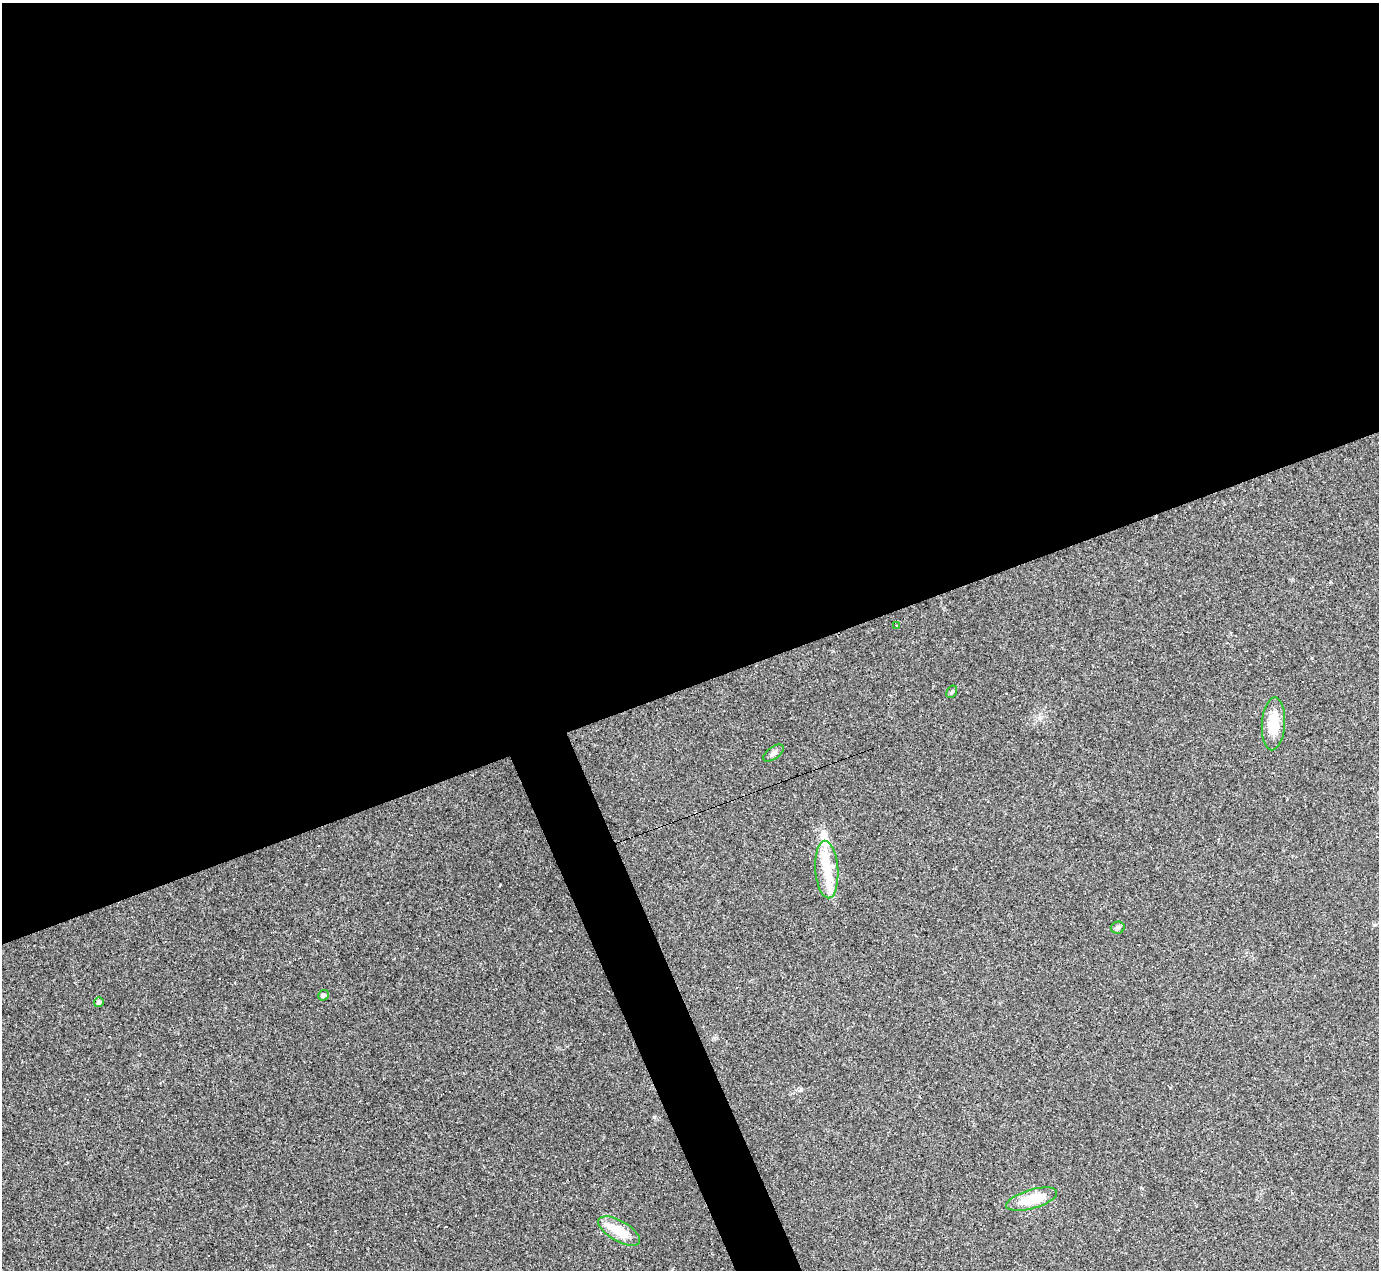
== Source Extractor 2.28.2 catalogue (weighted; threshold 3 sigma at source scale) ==
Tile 2 of 4 x 4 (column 2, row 1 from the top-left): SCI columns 1378-2754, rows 4080-5347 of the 5508 x 5495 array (HDU 1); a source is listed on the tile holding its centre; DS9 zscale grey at full resolution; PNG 1381 x 1272 px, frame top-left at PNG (2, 3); each listed source drawn as its Kron ellipse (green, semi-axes under 4 px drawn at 4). Shown black and unused: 56% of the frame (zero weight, under 3 of 4 exposures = <1% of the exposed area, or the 3 px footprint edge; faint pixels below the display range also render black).
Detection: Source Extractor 2.28.2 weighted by HDU 2 'WHT'; one run over the whole footprint, this tile lists its part. Background 0.232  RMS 0.0082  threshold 0.0367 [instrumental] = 3 sigma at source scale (4.5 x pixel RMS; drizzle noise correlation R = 1.50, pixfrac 1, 0.05/0.05 arcsec/px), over >= 5 px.
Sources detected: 25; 1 inside a brighter object's white glare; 12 cosmic-ray / hot-pixel residue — neither listed nor drawn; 2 inside a brighter listed object's ellipse — not listed separately; the other 10 listed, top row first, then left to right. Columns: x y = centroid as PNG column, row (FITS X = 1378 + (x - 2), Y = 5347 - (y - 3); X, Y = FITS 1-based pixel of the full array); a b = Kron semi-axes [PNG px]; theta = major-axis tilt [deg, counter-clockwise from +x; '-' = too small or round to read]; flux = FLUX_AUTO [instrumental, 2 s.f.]
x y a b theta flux
896 626 3 2 - 0.78
952 692 7 4 57 1.3
1273 724 26 11 87 20
774 753 12 6 36 2.8
827 869 29 11 -86 18
1118 928 7 6 - 1.8
323 995 5 5 - 2.4
99 1002 5 4 - 1.7
1032 1199 26 9 16 25
619 1231 23 10 -30 21
Unlisted compact peaks at least as high as the median listed source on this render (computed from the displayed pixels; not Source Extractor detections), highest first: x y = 654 1117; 801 1090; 500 885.